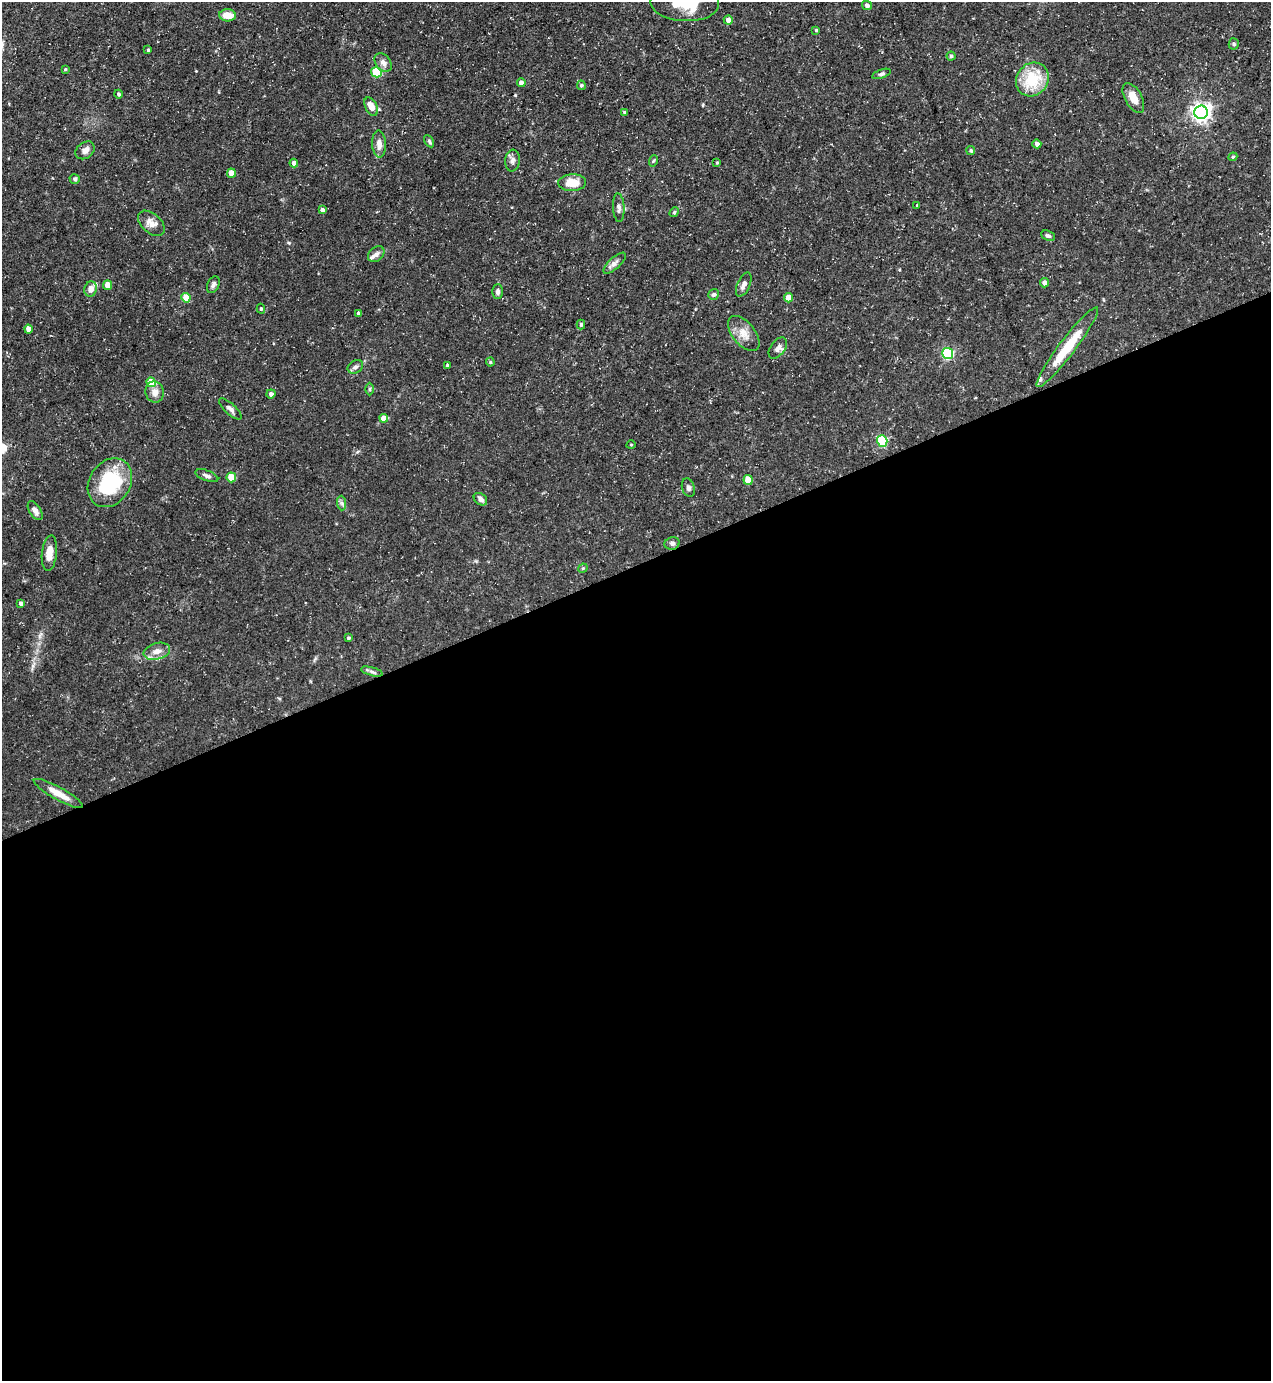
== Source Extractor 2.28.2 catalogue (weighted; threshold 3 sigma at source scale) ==
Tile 15 of 4 x 4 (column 3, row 4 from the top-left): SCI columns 2815-4083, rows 1-1379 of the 5499 x 5515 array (HDU 1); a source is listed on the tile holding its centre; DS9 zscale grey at full resolution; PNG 1273 x 1383 px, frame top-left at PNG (2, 2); each listed source drawn as its Kron ellipse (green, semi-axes under 4 px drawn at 4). Shown black and unused: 59% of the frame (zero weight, under 3 of 5 exposures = <1% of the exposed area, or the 3 px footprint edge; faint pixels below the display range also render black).
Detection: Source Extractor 2.28.2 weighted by HDU 2 'WHT'; one run over the whole footprint, this tile lists its part. Background 0.0593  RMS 0.004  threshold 0.0181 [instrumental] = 3 sigma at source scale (4.5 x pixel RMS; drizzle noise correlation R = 1.50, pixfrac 1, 0.05/0.05 arcsec/px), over >= 5 px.
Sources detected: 89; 4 inside a brighter listed object's ellipse — not listed separately; the other 85 listed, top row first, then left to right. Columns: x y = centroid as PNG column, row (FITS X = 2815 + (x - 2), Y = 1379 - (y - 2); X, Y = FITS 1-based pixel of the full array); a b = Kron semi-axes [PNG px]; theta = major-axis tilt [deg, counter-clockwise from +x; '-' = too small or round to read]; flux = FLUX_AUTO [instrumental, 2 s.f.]
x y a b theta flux
685 3 34 18 -3 18
867 5 5 4 - 1.4
227 15 8 6 -4 4.9
728 20 4 4 - 2.3
816 30 3 3 - 0.44
1234 44 5 5 - 0.64
148 50 3 3 - 0.54
951 56 4 4 - 0.65
383 63 10 7 -49 1.9
65 69 4 3 - 0.39
376 72 5 5 - 17
881 74 10 4 19 0.89
1032 79 18 15 51 14
521 83 4 4 - 1.6
581 85 4 4 - 0.74
118 94 4 4 - 0.73
1133 98 16 8 -61 4.8
371 107 10 6 -63 4
625 112 4 3 - 0.57
1201 112 7 6 - 180
429 141 6 4 -60 0.68
379 144 13 7 -87 2.8
1037 144 4 4 - 1.4
85 150 10 8 37 2.2
971 151 4 4 - 0.65
1233 157 4 4 - 0.45
512 160 11 7 83 1.7
653 161 6 3 70 0.45
294 163 4 4 - 2
717 163 4 2 - 0.34
231 173 5 4 - 4.6
75 179 5 5 - 0.71
572 183 14 8 2 7.3
917 205 3 2 - 0.28
619 208 14 6 -86 1.6
322 210 4 4 - 1.4
674 212 5 4 - 0.55
151 223 15 9 -42 3.4
1048 236 7 5 -23 1
376 254 9 7 42 1.5
615 263 14 5 42 1.7
1044 283 4 4 - 1.7
108 285 4 4 - 5.1
213 285 9 6 65 1.1
744 285 13 6 66 2.2
91 289 8 6 74 2.9
498 291 7 5 90 1.2
713 294 5 5 - 0.88
186 298 5 4 - 7.7
788 298 4 4 - 4.3
261 309 5 4 - 0.53
359 313 4 4 - 1
581 324 5 4 - 0.7
28 329 4 4 - 3.9
744 333 21 11 -51 4.7
1067 347 50 8 53 15
778 348 12 7 54 2.1
948 353 5 5 - 40
490 362 4 4 - 0.42
447 365 4 4 - 0.8
355 367 8 6 31 1.1
151 382 5 4 - 8.4
369 389 6 4 -89 0.53
155 392 10 9 - 2.9
271 394 4 4 - 1.1
230 409 14 5 -43 1.6
384 418 4 4 - 4.7
882 441 6 5 - 26
631 445 4 3 - 0.3
207 476 12 5 -20 1.2
231 477 5 4 - 12
748 480 5 4 - 8
110 483 26 20 57 28
688 488 9 6 -71 1.1
480 499 7 5 -39 1.6
342 503 7 4 -88 0.89
35 511 10 5 -57 1.9
672 543 7 6 - 1.2
49 553 18 7 84 4.1
583 568 5 4 - 0.49
21 603 4 4 - 1.3
348 638 4 3 - 0.76
157 651 13 8 15 2.8
372 672 11 3 -15 1
58 793 28 6 -29 5.1
Isophote crosses this tile's border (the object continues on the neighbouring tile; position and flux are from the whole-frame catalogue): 1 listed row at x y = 685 3